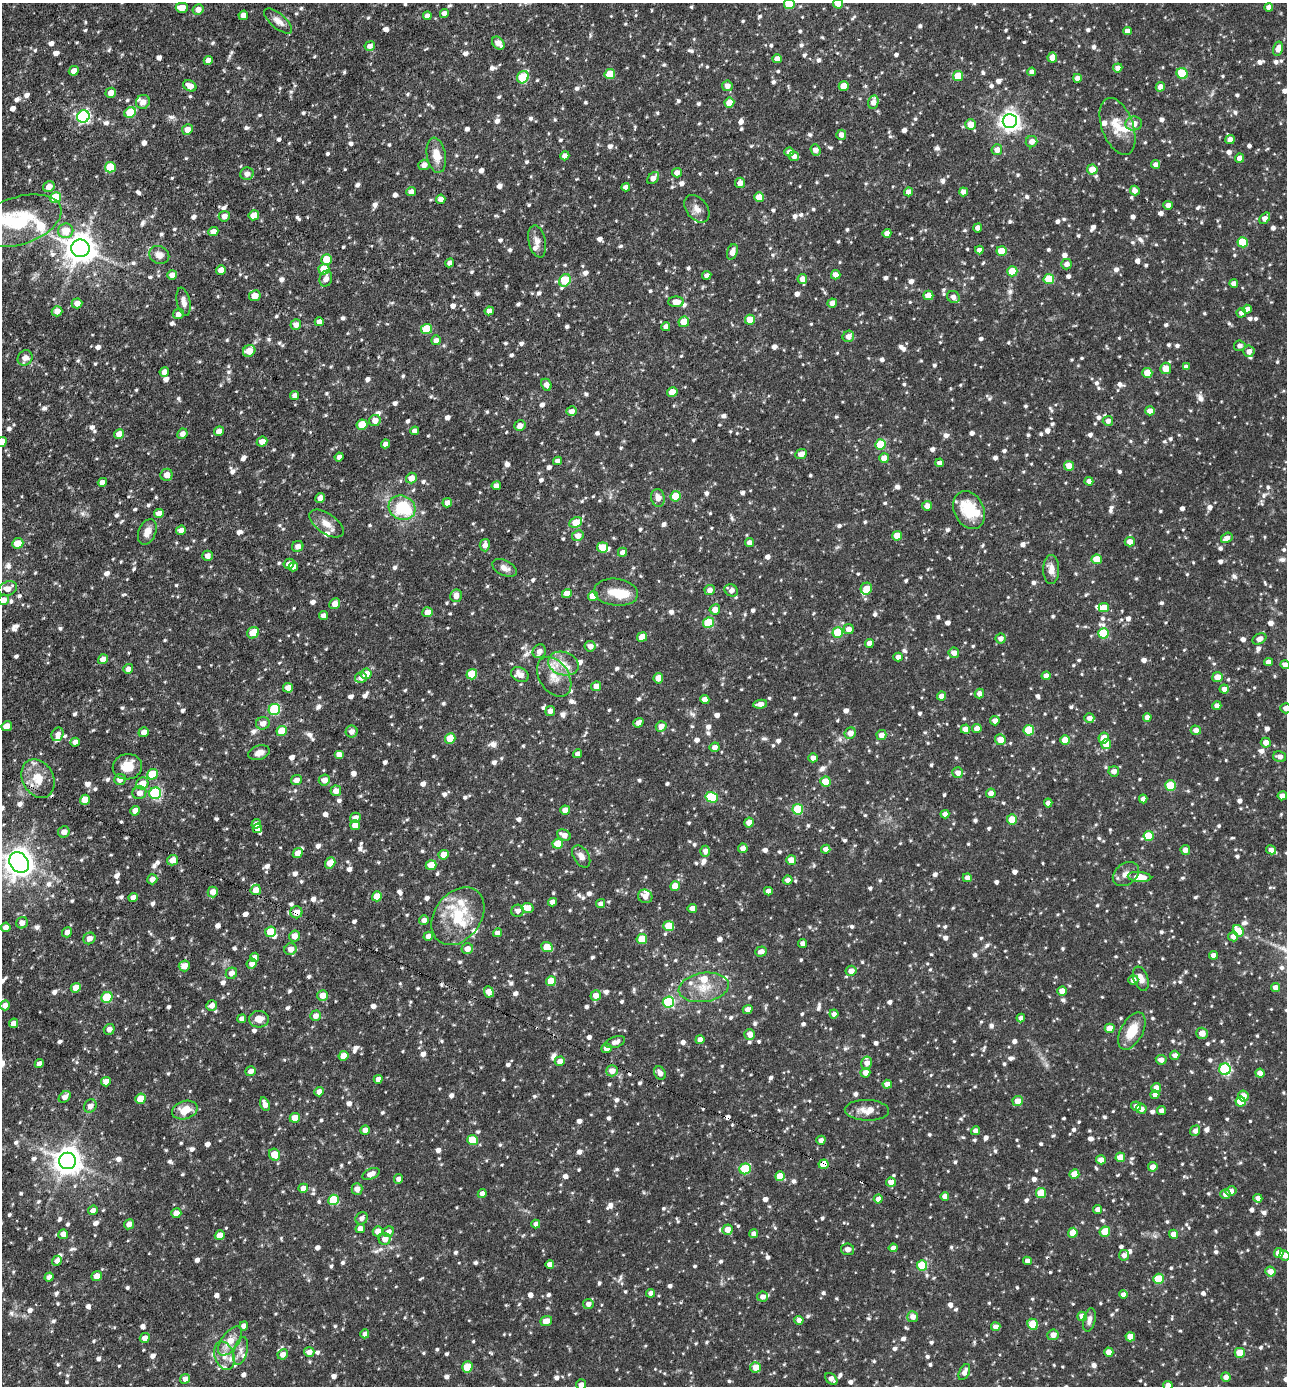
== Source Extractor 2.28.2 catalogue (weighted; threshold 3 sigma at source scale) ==
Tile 11 of 4 x 4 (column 3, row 3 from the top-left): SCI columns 2845-4129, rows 1385-2768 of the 5555 x 5535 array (HDU 1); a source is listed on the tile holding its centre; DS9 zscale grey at full resolution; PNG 1289 x 1388 px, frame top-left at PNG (2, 3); each listed source drawn as its Kron ellipse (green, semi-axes under 4 px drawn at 4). Shown black and unused: <1% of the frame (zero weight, under 3 of 4 exposures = <1% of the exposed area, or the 3 px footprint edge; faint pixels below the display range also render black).
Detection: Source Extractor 2.28.2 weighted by HDU 2 'WHT'; one run over the whole footprint, this tile lists its part. Background 0.0918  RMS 0.0046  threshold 0.0206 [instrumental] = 3 sigma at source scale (4.5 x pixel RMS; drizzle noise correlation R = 1.50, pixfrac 1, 0.05/0.05 arcsec/px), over >= 5 px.
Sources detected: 1458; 1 too faint to see at this stretch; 2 inside a brighter object's white glare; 6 cosmic-ray / hot-pixel residue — neither listed nor drawn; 28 inside a brighter listed object's ellipse — not listed separately; of the other 1421, all 500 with FLUX_AUTO >= 2.46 (the completeness limit of this list) listed and drawn (921 fainter detections not listed), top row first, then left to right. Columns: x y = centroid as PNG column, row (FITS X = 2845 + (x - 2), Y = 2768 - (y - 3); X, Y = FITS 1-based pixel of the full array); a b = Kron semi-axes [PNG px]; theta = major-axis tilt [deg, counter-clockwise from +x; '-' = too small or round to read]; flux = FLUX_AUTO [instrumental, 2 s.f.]
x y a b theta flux
838 3 5 5 - 9.4
789 4 5 5 - 19
1269 7 4 4 - 2.6
182 8 6 5 - 6.6
198 9 5 5 - 3.4
444 13 4 4 - 2.9
243 15 5 4 - 3.1
427 16 4 4 - 2.7
278 21 17 7 -41 3.5
1127 31 4 4 - 2.8
498 43 7 5 -45 3.9
370 46 5 4 - 2.5
1278 49 7 5 75 3.7
1052 58 5 5 - 4.6
777 59 5 4 - 3.9
208 60 4 4 - 2.9
1118 68 5 4 - 2.7
74 71 5 4 - 4.5
1032 72 4 4 - 2.6
610 74 5 5 - 15
1182 74 6 5 - 20
958 76 5 5 - 15
523 77 6 5 - 27
1077 78 4 4 - 3
190 86 7 5 -30 4.1
727 86 5 5 - 3.1
844 86 5 5 - 7.1
1160 87 5 4 - 3.9
111 93 5 5 - 4
143 102 7 6 - 3.7
873 102 7 5 76 3.2
729 103 5 5 - 7.1
130 112 6 5 - 14
83 117 6 6 - 86
1010 121 7 7 - 280
1134 123 8 7 - 4.3
970 124 5 5 - 5.5
1118 126 30 16 -70 11
187 129 5 5 - 3.9
841 135 5 5 - 2.9
1230 139 5 4 - 3.4
1032 142 6 5 - 3.2
815 150 6 4 -67 3
997 150 5 5 - 3.1
789 152 5 4 - 2.6
436 155 18 9 -80 6.7
565 156 5 4 - 3.6
794 156 5 4 - 2.6
1240 158 4 4 - 4.1
1155 164 4 4 - 2.7
424 165 5 5 - 2.7
110 167 5 5 - 15
1092 169 5 5 - 6.4
677 173 5 4 - 2.6
247 174 7 6 - 3.3
653 178 7 5 44 3.7
740 183 5 5 - 3
49 187 6 5 - 3.6
626 187 4 4 - 2.6
1135 191 5 4 - 2.7
411 192 5 4 - 2.6
908 192 4 4 - 3.1
964 192 4 4 - 3.3
759 197 5 5 - 6.3
56 198 6 5 - 20
441 199 5 4 - 2.6
1168 205 5 4 - 2.7
697 209 15 10 -52 3.6
254 215 5 5 - 5.7
224 216 5 5 - 2.9
1265 218 6 4 51 3.7
19 221 44 23 18 31
978 228 4 4 - 2.6
66 231 7 7 - 8.7
213 231 5 4 - 2.9
887 233 4 4 - 2.9
537 241 16 8 -77 3.2
1243 242 5 5 - 20
81 248 9 9 - 780
979 250 4 4 - 2.7
1002 251 5 5 - 11
732 252 8 5 68 3.7
159 255 10 8 -25 3.3
326 259 5 5 - 10
450 263 4 4 - 3
1067 264 5 5 - 2.6
324 269 5 5 - 12
221 270 5 4 - 3.6
1012 271 5 5 - 15
172 275 5 5 - 2.8
707 275 4 4 - 2.5
836 275 4 4 - 3.5
326 279 8 6 73 2.8
802 279 5 5 - 4
1049 279 5 5 - 19
565 280 6 5 - 21
1234 284 4 4 - 2.6
928 295 5 4 - 7.3
255 296 6 5 - 4.4
953 297 6 5 - 2.5
184 302 14 6 -78 2.8
676 302 8 5 1 4.6
77 303 5 5 - 3.4
832 303 4 4 - 3.5
1247 309 5 4 - 2.5
57 311 5 5 - 3.4
489 311 4 4 - 2.6
1241 313 5 4 - 2.5
178 314 5 5 - 2.5
750 320 5 5 - 10
319 322 4 4 - 3
684 322 5 5 - 7.3
296 325 5 5 - 3
666 327 4 4 - 2.7
427 329 5 5 - 16
848 336 6 5 - 2.8
436 340 5 4 - 2.7
1240 346 6 5 - 2.6
249 351 6 5 - 5.9
1249 351 6 5 - 3.1
25 358 8 7 - 3.7
1186 367 4 4 - 2.6
1166 368 5 5 - 6.9
164 372 5 4 - 2.9
1147 373 5 5 - 9.9
546 385 6 5 - 3.3
672 392 5 5 - 6.3
295 395 4 4 - 2.5
571 411 5 5 - 2.8
1150 411 5 4 - 3.9
375 421 6 5 - 3.6
1108 421 5 5 - 2.9
362 425 5 5 - 12
520 426 6 5 - 3.6
219 431 5 4 - 3.9
414 431 4 4 - 2.5
119 434 5 4 - 5.8
182 434 5 5 - 2.6
262 441 5 5 - 3.8
2 442 5 4 - 3.9
385 444 5 4 - 2.6
880 444 5 5 - 21
801 454 6 5 - 4.2
339 457 4 4 - 2.5
884 458 5 5 - 6.4
558 461 4 4 - 2.7
940 463 4 4 - 2.6
1069 466 5 5 - 5.8
167 475 6 6 - 4
411 478 5 5 - 4.5
1089 481 4 4 - 2.9
102 482 5 4 - 2.6
496 486 4 4 - 3.3
675 496 5 5 - 13
320 498 5 4 - 3.6
658 498 9 7 -78 3.5
447 503 5 4 - 3.4
927 506 5 5 - 3.3
402 508 14 12 -26 27
969 510 20 14 -63 17
159 513 5 4 - 4.3
576 522 7 5 27 9.9
326 524 19 10 -34 5.1
181 530 5 4 - 3
147 532 13 8 68 4.3
578 536 6 5 - 3.6
897 536 5 4 - 7.9
1227 538 6 4 32 3.1
749 542 4 4 - 2.7
1130 542 5 5 - 4.3
18 543 5 5 - 7.8
485 545 6 5 - 2.9
298 546 6 5 - 2.7
603 547 5 5 - 12
622 552 5 4 - 3
207 556 5 5 - 2.8
1097 559 5 5 - 9.4
289 564 5 4 - 3.2
293 567 5 4 - 3
504 568 13 7 -25 2.9
1051 570 14 8 -90 3.8
8 589 9 7 21 3.8
866 589 6 5 - 5.8
710 590 5 5 - 2.9
731 590 7 5 -31 2.9
616 592 22 13 -7 9.1
567 593 5 4 - 4.9
456 596 6 5 - 3.8
593 596 5 5 - 9.5
4 600 5 5 - 2.7
335 604 5 5 - 3.9
1104 607 5 4 - 7.7
715 609 5 5 - 4.5
427 612 5 5 - 4.4
324 616 4 4 - 2.8
708 623 5 5 - 23
848 629 5 5 - 3
838 632 5 5 - 21
253 633 6 5 - 9
1103 633 5 5 - 21
642 637 5 4 - 6.8
1000 638 5 5 - 2.5
1259 639 7 5 30 3.2
869 643 4 4 - 3.1
590 646 5 5 - 2.9
539 651 7 6 - 3.1
954 653 5 5 - 3.3
898 657 4 4 - 2.7
103 659 5 4 - 4.7
1268 662 4 4 - 2.9
563 664 15 11 -15 7.1
1285 665 5 4 - 2.9
128 669 5 4 - 3
366 674 5 5 - 6.5
472 674 5 5 - 16
520 674 9 6 -29 4.3
1046 676 4 4 - 2.9
554 677 22 14 -56 9
1217 677 5 5 - 5.1
361 678 6 5 - 2.6
658 678 5 4 - 4
596 686 5 4 - 4.4
288 688 5 5 - 4.2
1224 689 4 4 - 2.7
979 693 5 4 - 2.6
942 696 5 4 - 2.9
705 699 4 4 - 3.1
760 704 7 4 10 3.1
1217 706 4 4 - 3.3
1286 708 5 5 - 2.7
274 709 6 5 - 40
550 711 5 5 - 2.7
1147 717 4 4 - 2.9
1089 718 5 4 - 2.8
995 721 5 4 - 3
263 723 7 6 - 3.2
638 723 5 4 - 3.1
7 726 5 4 - 5.1
661 726 5 5 - 3.7
977 728 4 4 - 3.5
965 729 4 4 - 4.5
1029 730 5 5 - 19
1196 730 5 4 - 2.8
282 731 5 5 - 13
352 731 6 6 - 2.7
144 732 5 4 - 3
850 733 6 5 - 3.8
58 734 7 6 - 2.5
881 735 5 5 - 3.9
450 738 5 5 - 12
1104 738 5 5 - 5.8
1000 740 5 5 - 5.6
1065 740 5 5 - 8.9
75 742 5 4 - 3.2
1266 743 5 5 - 3.6
1106 744 5 5 - 7.3
715 747 5 5 - 2.7
259 753 11 7 19 3.1
339 754 5 4 - 3
578 754 4 4 - 2.5
1280 757 6 5 - 2.8
813 758 4 4 - 2.6
127 767 15 12 12 7.9
1114 771 5 5 - 2.8
958 773 5 5 - 3
152 774 5 5 - 14
38 779 20 15 -62 9.8
120 779 6 5 - 2.9
296 780 5 5 - 2.8
324 780 5 5 - 3.8
826 781 5 5 - 9.5
142 783 6 6 - 6.1
1170 785 5 5 - 21
336 791 5 5 - 3.4
139 793 7 6 - 2.8
155 793 6 5 - 51
991 793 5 4 - 3.2
1282 796 4 4 - 3.7
712 797 6 5 - 26
1143 799 4 4 - 2.7
85 800 5 5 - 7.4
1048 803 4 4 - 2.7
798 809 5 5 - 24
565 810 5 4 - 4.7
135 811 5 4 - 4.5
945 814 4 4 - 2.9
355 818 5 5 - 2.9
1012 820 5 5 - 11
749 822 5 4 - 4.8
256 824 5 4 - 2.5
355 825 5 5 - 5.8
257 828 5 4 - 2.7
64 832 6 5 - 2.9
564 835 7 5 -27 3.4
1149 836 5 5 - 14
558 844 5 5 - 12
743 848 5 4 - 2.8
826 849 5 4 - 2.5
1185 850 5 4 - 2.9
1271 850 5 4 - 3.1
705 851 5 5 - 3.1
298 853 5 4 - 5.1
444 855 5 4 - 6
581 856 12 7 -59 3.2
173 860 5 5 - 5.1
791 860 5 5 - 5.1
19 863 11 9 -53 670
330 863 6 5 - 7.5
431 865 5 5 - 7.3
1126 874 14 10 37 3.5
1140 877 12 5 -4 8.4
967 878 4 4 - 2.7
152 879 5 5 - 3.2
788 880 5 4 - 2.5
675 886 5 4 - 6.4
256 890 5 5 - 4.8
768 891 4 4 - 2.5
213 892 5 5 - 3.8
377 896 5 5 - 11
645 896 7 6 - 3.4
133 897 5 4 - 2.9
553 902 4 4 - 2.7
601 904 5 4 - 2.6
527 908 6 5 - 6.9
692 908 5 4 - 4.1
518 911 6 6 - 2.6
296 912 6 6 - 4.8
458 916 32 23 54 20
424 920 5 4 - 2.6
22 923 6 5 - 3.2
669 926 5 5 - 14
6 927 5 4 - 3.3
1238 931 6 5 - 9.9
67 932 5 4 - 2.9
270 932 5 5 - 9.7
498 933 4 4 - 3.6
294 936 5 5 - 3.7
428 936 5 4 - 2.7
1233 936 5 5 - 3.2
89 938 6 5 - 2.9
642 939 5 5 - 14
803 943 4 4 - 2.6
547 947 6 5 - 9
291 949 6 5 - 3.7
467 949 6 5 - 3.4
761 952 6 5 - 2.8
1213 955 4 4 - 2.6
254 957 5 4 - 2.8
252 964 5 5 - 2.9
184 966 5 5 - 3.9
851 971 5 5 - 4
231 973 6 5 - 3.1
1141 979 12 7 -70 3.5
1133 980 5 5 - 3.1
551 981 5 5 - 10
704 987 25 14 9 11
1275 987 4 4 - 3.1
76 988 5 4 - 5.5
1062 991 5 4 - 4.8
489 992 6 5 - 4.9
323 995 5 5 - 4.9
596 995 5 5 - 4.3
107 997 6 5 - 21
668 1002 6 5 - 39
5 1005 5 4 - 2.9
212 1006 6 5 - 3
748 1009 5 4 - 2.9
834 1014 4 4 - 2.9
315 1016 5 5 - 3
1021 1018 4 4 - 2.5
242 1019 4 4 - 2.5
259 1019 10 8 -3 4.8
14 1023 5 4 - 3.5
1110 1028 5 4 - 6.5
109 1029 5 5 - 2.8
1132 1031 20 11 62 11
1202 1033 6 5 - 3.9
750 1034 5 5 - 3.5
700 1040 4 4 - 3
615 1042 10 5 19 2.6
606 1048 5 5 - 3.8
1175 1055 4 4 - 2.6
343 1056 5 4 - 5
1161 1060 5 5 - 3
560 1061 5 5 - 3.7
867 1063 6 5 - 3.1
39 1064 4 4 - 2.6
1225 1069 6 5 - 54
251 1071 5 4 - 2.7
612 1071 6 5 - 4.3
660 1073 7 5 -57 2.5
865 1073 5 5 - 3.6
1260 1073 5 4 - 3.4
378 1079 4 4 - 3.1
106 1082 5 4 - 4
887 1084 5 4 - 3.6
1156 1088 5 5 - 3.5
319 1092 5 4 - 3.1
1155 1095 4 4 - 2.6
1243 1096 5 5 - 4.6
65 1097 7 5 44 3.2
140 1099 5 5 - 7.2
1018 1101 5 5 - 5.4
1240 1102 5 5 - 9
265 1104 7 4 -68 3
90 1106 7 6 - 2.9
1136 1106 5 4 - 2.7
1141 1109 5 5 - 3.1
185 1110 13 9 16 7.8
867 1110 22 10 -2 5.7
1161 1111 4 4 - 2.5
295 1118 5 5 - 6.6
365 1130 5 4 - 3.1
975 1131 4 4 - 2.9
1195 1131 5 4 - 2.5
473 1140 5 5 - 14
821 1140 4 4 - 2.7
274 1155 6 5 - 8.2
1120 1157 5 5 - 7
1101 1160 5 4 - 3.7
67 1161 8 8 - 620
823 1164 5 4 - 8.2
1153 1167 5 4 - 3.4
745 1169 6 5 - 26
371 1174 9 5 24 3.5
1074 1174 5 4 - 8
780 1176 5 5 - 12
399 1179 5 4 - 2.7
891 1182 5 4 - 4.2
303 1188 5 4 - 3.5
357 1189 5 5 - 3.4
1231 1191 5 5 - 2.6
1041 1193 5 5 - 13
482 1194 4 4 - 3
1225 1194 5 5 - 2.6
945 1196 4 4 - 3.1
1258 1198 4 4 - 2.9
878 1199 4 4 - 3.7
333 1200 5 5 - 23
1098 1209 4 4 - 2.6
93 1210 5 4 - 2.5
176 1213 5 5 - 4.1
362 1218 6 5 - 2.5
129 1224 5 4 - 3
536 1224 4 4 - 2.7
360 1229 5 4 - 3.4
727 1230 5 5 - 4
378 1231 5 5 - 4.4
388 1232 6 5 - 2.8
1105 1232 5 5 - 14
1073 1233 5 5 - 7.6
63 1234 5 4 - 3.5
754 1234 4 4 - 2.7
1173 1234 4 4 - 4.6
220 1235 5 4 - 4.5
385 1239 6 5 - 3.7
893 1248 4 4 - 2.8
847 1249 6 6 - 2.7
1279 1253 5 4 - 6.1
1124 1255 5 5 - 2.6
1285 1255 5 5 - 3
57 1261 5 4 - 2.6
1027 1261 4 4 - 2.8
550 1264 4 4 - 2.6
922 1266 5 5 - 23
1270 1272 5 5 - 4
97 1276 5 5 - 3.7
49 1277 5 4 - 2.6
1158 1279 5 5 - 18
651 1293 4 4 - 2.6
1123 1295 4 4 - 2.5
763 1297 5 5 - 2.6
588 1304 5 5 - 2.8
1082 1316 5 4 - 5.2
913 1317 5 5 - 3.3
799 1320 4 4 - 2.8
1089 1320 12 6 77 2.6
546 1321 6 4 20 5.2
1033 1324 6 5 - 13
244 1326 4 4 - 2.9
996 1327 4 4 - 3.3
365 1334 4 4 - 2.6
1053 1335 5 5 - 3.4
1130 1337 5 4 - 6.2
145 1338 5 4 - 3.6
230 1341 17 8 55 6.9
241 1351 14 7 75 2.8
309 1352 5 5 - 3.1
1109 1352 4 4 - 4.3
1240 1353 5 5 - 11
283 1354 5 5 - 3.1
224 1356 14 9 -70 4.8
467 1367 5 5 - 13
756 1367 5 5 - 7.4
964 1372 8 5 63 3.1
1226 1377 5 4 - 2.9
185 1379 5 4 - 2.9
831 1379 7 5 -44 2.7
581 1385 5 5 - 3
1168 1385 4 4 - 3.6
Overlapping masked pixels (flux is a lower limit): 4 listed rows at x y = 256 890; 296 912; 489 992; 823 1164
Isophote crosses this tile's border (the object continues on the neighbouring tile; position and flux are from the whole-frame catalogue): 11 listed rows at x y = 838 3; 789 4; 19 221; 2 442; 4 600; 1285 665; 1286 708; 19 863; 1285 1255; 581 1385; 1168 1385